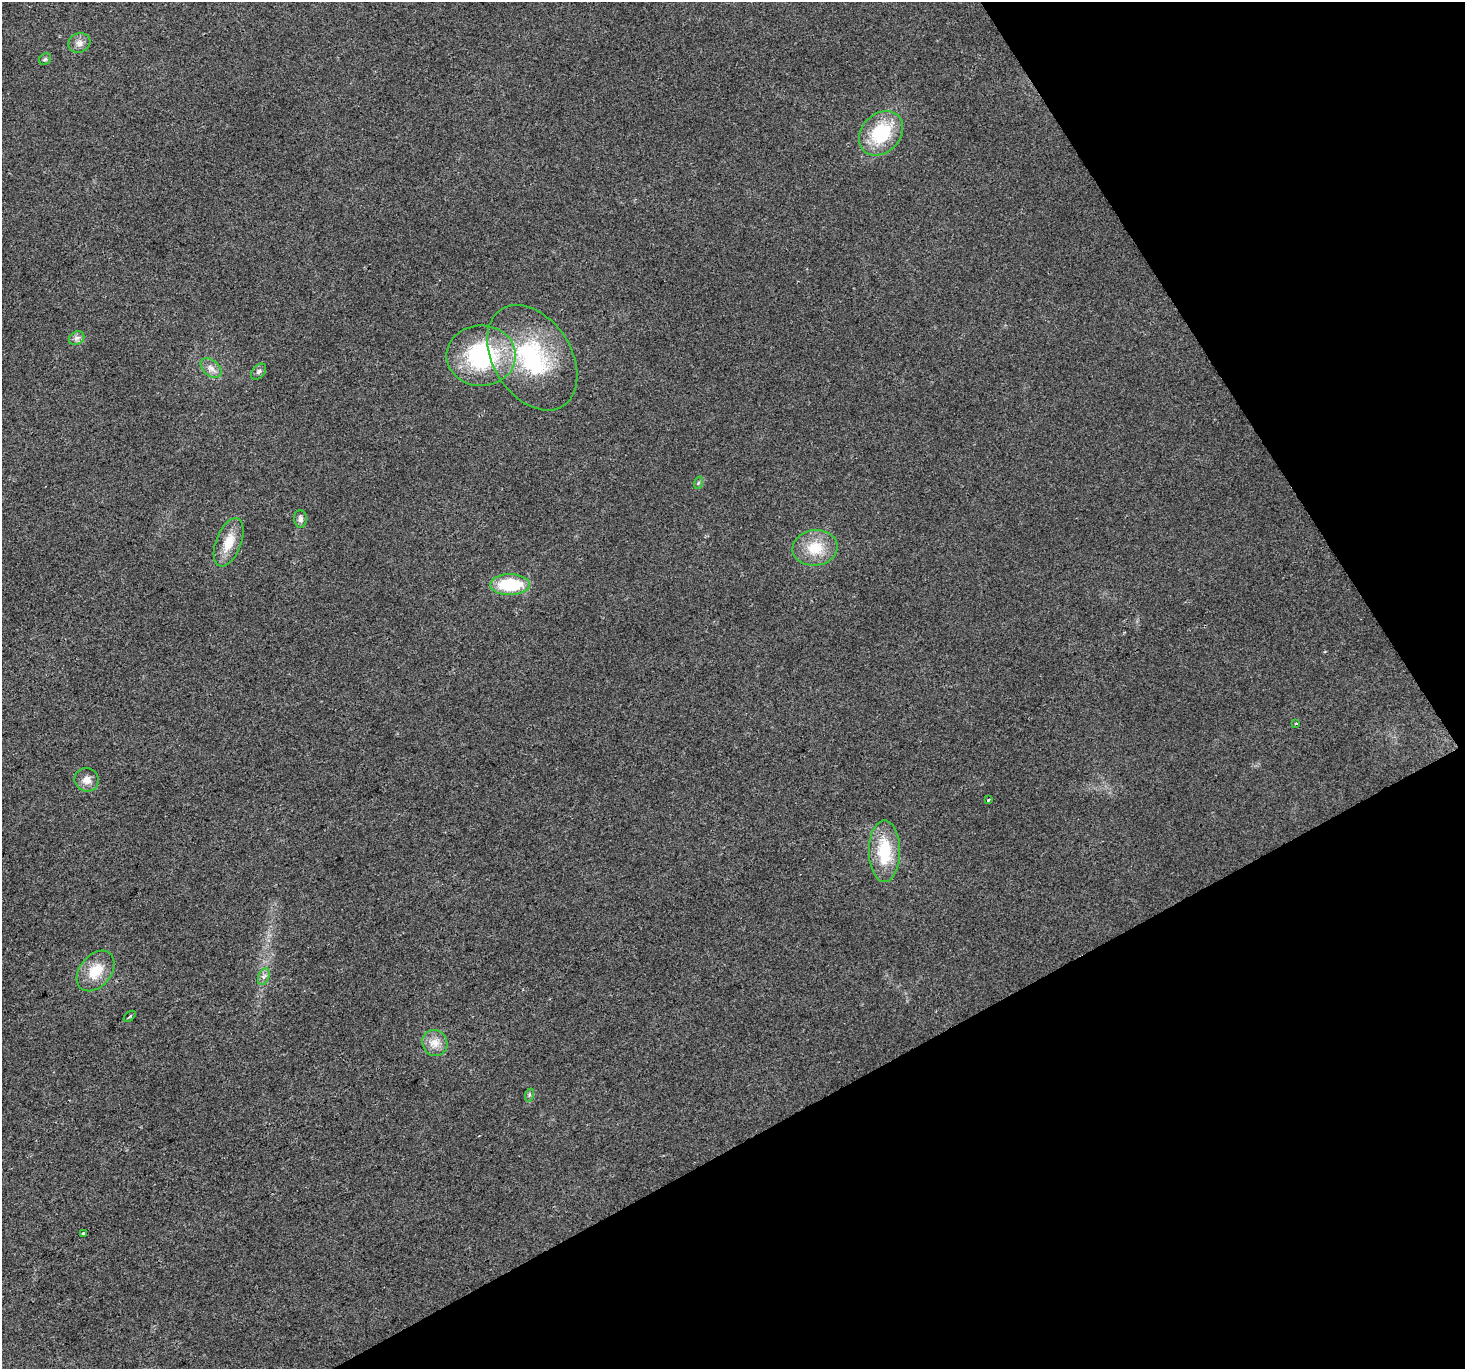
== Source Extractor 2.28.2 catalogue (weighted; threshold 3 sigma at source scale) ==
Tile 12 of 4 x 4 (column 4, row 3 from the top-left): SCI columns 4392-5854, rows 1542-2908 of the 5854 x 5756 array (HDU 1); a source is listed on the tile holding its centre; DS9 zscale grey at full resolution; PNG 1467 x 1371 px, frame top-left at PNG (2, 2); each listed source drawn as its Kron ellipse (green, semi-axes under 4 px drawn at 4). Shown black and unused: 27% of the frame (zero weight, under 2 of 3 exposures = <1% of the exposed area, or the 3 px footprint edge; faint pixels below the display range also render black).
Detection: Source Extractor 2.28.2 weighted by HDU 2 'WHT'; one run over the whole footprint, this tile lists its part. Background 0.0237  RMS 0.0063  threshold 0.0281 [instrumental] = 3 sigma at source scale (4.5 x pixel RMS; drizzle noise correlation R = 1.50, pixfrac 1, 0.0396/0.0396 arcsec/px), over >= 5 px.
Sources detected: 23; all 23 listed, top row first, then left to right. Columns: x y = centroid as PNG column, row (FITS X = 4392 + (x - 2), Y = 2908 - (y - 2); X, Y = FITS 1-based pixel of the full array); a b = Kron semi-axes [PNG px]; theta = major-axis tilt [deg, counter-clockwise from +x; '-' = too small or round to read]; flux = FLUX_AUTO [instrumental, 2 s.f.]
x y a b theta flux
79 43 11 9 19 3.9
45 59 6 5 - 1.1
881 133 25 19 46 35
77 338 8 6 34 2.1
481 356 35 30 0 72
532 358 57 39 -57 75
211 368 12 8 -42 4
259 372 9 6 49 1.6
698 483 6 4 71 0.89
300 519 9 6 -88 2.2
229 542 25 12 68 13
815 548 22 18 8 18
510 585 20 10 1 33
1296 723 3 3 - 1.3
87 780 12 11 - 5.2
988 800 4 3 - 1.6
884 851 31 15 -90 28
96 971 23 15 50 15
264 977 9 5 70 2.1
130 1016 7 3 41 0.87
435 1043 13 12 - 6.8
529 1095 7 4 73 1
83 1233 3 3 - 2.6